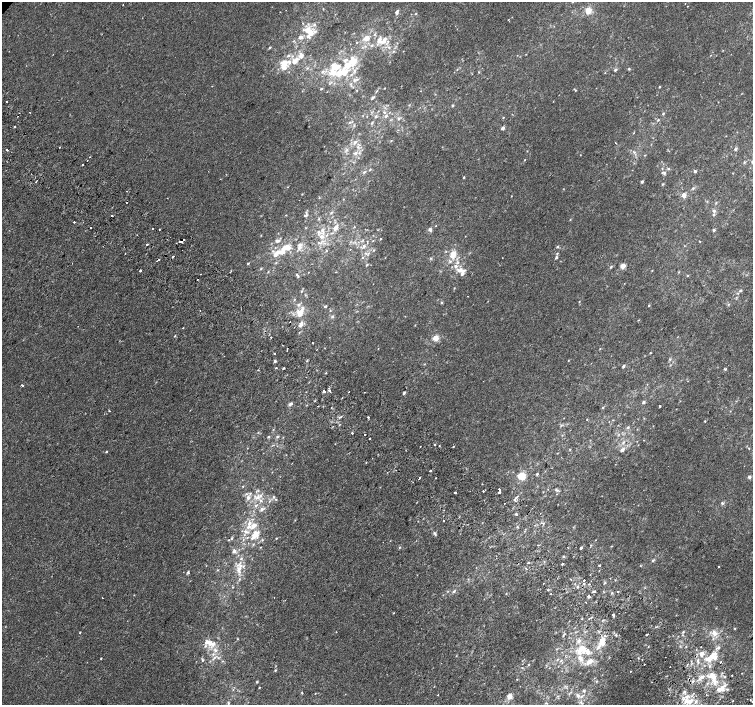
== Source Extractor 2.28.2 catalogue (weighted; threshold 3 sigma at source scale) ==
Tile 6 of 4 x 4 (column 2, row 2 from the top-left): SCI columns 1536-3036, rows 3080-4484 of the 6068 x 6094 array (HDU 1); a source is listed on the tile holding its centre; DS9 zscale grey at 2 x 2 block average (1 PNG px = mean of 2 x 2 image px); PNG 755 x 707 px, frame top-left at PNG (2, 2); no overlay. Shown black and unused: <1% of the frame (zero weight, under 2 of 3 exposures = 2% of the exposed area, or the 3 px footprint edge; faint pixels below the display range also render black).
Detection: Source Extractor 2.28.2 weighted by HDU 2 'WHT'; one run over the whole footprint, this tile lists its part. Background -5.48e-05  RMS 0.0027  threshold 0.0121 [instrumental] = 3 sigma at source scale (4.5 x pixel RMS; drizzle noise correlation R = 1.50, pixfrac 1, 0.0396/0.0396 arcsec/px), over >= 5 px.
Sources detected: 379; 18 cosmic-ray / hot-pixel residue — not listed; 2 coinciding with a brighter row at this scale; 45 inside a brighter listed object's ellipse — not listed separately; the other 314 listed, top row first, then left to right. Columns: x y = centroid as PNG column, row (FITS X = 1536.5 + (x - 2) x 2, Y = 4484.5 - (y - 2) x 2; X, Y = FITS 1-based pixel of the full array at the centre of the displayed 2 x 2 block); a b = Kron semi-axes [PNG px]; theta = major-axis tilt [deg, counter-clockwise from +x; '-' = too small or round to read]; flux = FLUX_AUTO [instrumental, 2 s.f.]
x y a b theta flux
123 5 2 2 - 0.25
323 9 2 2 - 0.4
588 10 5 4 - 7.5
396 12 7 4 71 1.5
416 14 3 2 - 0.44
302 23 2 2 - 0.54
314 25 4 4 - 1.1
307 30 7 6 - 6.4
375 34 5 3 - 0.8
300 37 5 4 - 1.7
367 38 6 5 - 4.5
383 41 8 6 57 5
372 46 4 3 - 0.93
270 47 3 2 - 0.57
389 47 4 3 - 0.93
394 51 3 3 - 0.58
345 60 7 5 33 1.8
294 61 9 5 39 5.4
354 62 10 6 61 5.8
284 64 11 7 84 7.3
307 68 3 2 - 0.54
629 69 4 3 - 0.7
615 70 4 3 - 1.2
344 72 15 11 -40 10
479 72 3 2 - 0.38
605 73 2 2 - 0.29
659 87 2 2 - 0.51
385 88 2 2 - 0.26
321 89 3 2 - 0.49
575 90 3 3 - 0.47
376 91 4 2 - 0.54
373 98 4 2 - 0.93
7 102 2 2 - 1.2
409 105 3 2 - 0.4
452 105 3 3 - 0.69
384 112 3 3 - 0.85
663 114 3 3 - 0.65
367 116 2 2 - 0.24
376 116 4 3 - 0.8
386 116 5 3 - 1.2
503 117 3 2 - 0.37
398 118 4 3 - 0.8
658 120 3 2 - 0.53
350 122 3 3 - 0.46
372 123 5 2 - 0.53
14 127 2 2 - 3
503 128 4 3 - 1.6
391 140 3 2 - 0.3
355 142 8 4 48 2.1
615 143 2 2 - 0.64
59 147 2 2 - 0.37
358 147 4 4 - 1.2
735 149 4 3 - 1.1
6 150 2 2 - 0.74
634 152 5 3 - 0.89
356 153 5 4 - 1.7
645 155 3 2 - 0.34
90 157 2 2 - 1.1
87 160 2 2 - 0.87
525 160 3 2 - 0.25
744 162 4 3 - 0.59
82 165 2 2 - 0.72
370 169 4 2 - 0.52
662 169 3 2 - 0.32
668 169 4 3 - 0.66
695 171 3 3 - 0.95
364 172 4 3 - 0.73
664 173 5 3 - 1.1
464 177 3 2 - 0.51
36 181 2 2 - 0.49
642 182 3 3 - 0.88
663 184 4 2 - 0.56
693 188 3 3 - 0.75
684 195 5 4 - 3.1
511 196 3 2 - 0.25
167 198 2 2 - 0.26
299 200 2 2 - 0.22
716 203 3 3 - 0.49
714 211 5 3 - 1.1
331 213 4 2 - 0.54
286 215 3 2 - 0.27
305 215 5 3 - 0.98
714 215 4 3 - 0.79
319 218 3 2 - 0.47
74 222 2 2 - 2.4
436 225 3 2 - 0.3
354 227 3 2 - 0.37
90 228 2 2 - 2.6
152 228 2 2 - 0.84
335 228 5 4 - 2.9
159 229 2 2 - 0.32
430 229 5 4 - 1.5
322 230 5 5 - 1.6
713 230 3 3 - 0.98
321 237 6 5 - 2.8
381 239 2 2 - 0.29
277 241 6 4 5 1.8
373 241 3 2 - 0.35
699 241 3 2 - 0.25
182 242 2 2 - 1.6
147 244 2 2 - 4.2
364 246 6 4 66 1.4
287 247 11 6 9 7
299 247 7 5 42 2.5
557 247 4 3 - 0.64
374 250 3 3 - 0.63
326 251 3 3 - 0.45
277 252 9 6 -11 4.2
125 253 2 2 - 0.25
366 253 4 2 - 0.68
557 253 3 2 - 0.52
453 254 7 6 - 5.9
173 256 2 2 - 1.2
363 257 3 2 - 0.48
556 257 4 3 - 1
431 258 3 2 - 0.44
158 260 4 2 - 0.54
450 261 4 3 - 1
458 262 4 3 - 0.98
248 263 3 3 - 0.57
367 265 4 3 - 0.6
622 266 4 4 - 4.2
611 267 4 3 - 0.66
261 269 3 3 - 0.54
140 270 2 2 - 1.7
460 270 9 5 7 3.4
652 270 2 2 - 0.29
268 272 3 2 - 0.46
687 275 3 2 - 0.47
298 276 4 3 - 0.63
740 290 4 4 - 1.1
302 291 3 2 - 0.45
442 302 3 3 - 0.75
579 302 3 2 - 0.35
728 304 3 2 - 0.47
298 305 4 4 - 1.1
649 305 3 2 - 0.52
325 306 3 2 - 0.82
300 313 9 6 74 6.3
332 316 4 4 - 0.93
301 324 6 4 66 2.8
175 336 4 2 - 0.4
271 337 2 2 - 2.8
435 338 6 6 - 3.8
313 343 2 2 - 0.87
287 348 2 2 - 1.5
600 349 2 2 - 0.26
287 351 2 2 - 0.69
650 353 3 2 - 0.31
274 354 2 2 - 2.4
670 359 3 3 - 0.6
568 360 2 2 - 0.27
275 361 3 3 - 1
623 366 3 3 - 0.94
276 368 2 2 - 0.43
284 368 2 2 - 0.73
725 369 2 2 - 1.4
22 385 2 2 - 1.1
329 390 2 2 - 0.98
349 391 2 2 - 0.36
324 392 2 2 - 76
364 392 2 2 - 0.22
404 393 4 2 - 0.83
644 402 4 3 - 0.98
290 404 5 3 - 1.5
318 406 2 2 - 0.26
660 406 2 2 - 1.1
603 407 3 2 - 0.55
109 411 2 2 - 0.87
341 416 2 2 - 0.37
368 417 2 2 - 4.5
587 419 2 2 - 0.29
705 421 3 2 - 0.44
339 425 3 2 - 0.34
628 427 4 3 - 0.83
352 433 2 2 - 5.8
269 437 3 3 - 0.56
277 437 4 3 - 0.66
370 438 2 2 - 0.6
644 440 2 2 - 0.24
623 442 5 3 - 1.1
335 444 2 2 - 0.24
434 444 2 2 - 2.2
453 446 2 2 - 1.1
420 447 2 2 - 0.26
749 448 3 2 - 0.3
570 450 3 2 - 0.36
622 450 5 4 - 1.9
106 452 2 2 - 0.66
366 463 2 2 - 0.45
430 471 2 2 - 9.3
537 474 4 3 - 0.56
522 476 6 5 - 9.1
749 477 5 4 - 1.1
419 478 2 2 - 4.5
436 478 2 2 - 1.3
243 486 2 2 - 0.38
499 489 2 2 - 4.2
558 490 6 4 -41 0.91
483 491 2 2 - 0.99
499 492 2 2 - 2.7
455 493 2 2 - 7.5
260 496 4 3 - 1.4
274 497 4 3 - 0.83
516 497 2 2 - 1.9
248 498 6 5 - 2.6
256 498 5 4 - 1.7
514 499 3 2 - 0.94
276 500 3 3 - 0.47
261 501 5 3 - 1.4
504 503 2 2 - 1.8
722 503 5 3 - 0.89
256 505 4 3 - 1.2
262 509 6 4 26 1.8
515 514 2 2 - 1.1
443 521 2 2 - 0.37
249 523 7 4 50 2.8
543 523 3 2 - 0.47
254 526 6 4 40 4.2
246 531 6 4 -24 1.9
434 533 7 3 -56 1.2
254 536 13 7 42 7.3
231 538 3 3 - 0.71
276 538 3 2 - 0.41
228 540 2 2 - 0.45
590 545 2 2 - 0.65
399 547 3 3 - 0.52
581 548 3 2 - 0.87
234 551 5 4 - 1.6
563 556 4 3 - 0.69
653 560 4 3 - 0.81
529 563 2 2 - 1.6
562 564 2 2 - 4.4
599 565 2 2 - 1.5
718 567 2 2 - 1.4
526 568 2 2 - 0.77
239 569 11 7 89 5.7
217 570 3 2 - 0.4
188 572 4 3 - 0.73
571 579 2 2 - 0.35
584 580 2 2 - 2.4
605 583 3 3 - 0.58
544 584 2 2 - 0.53
589 584 3 2 - 0.55
233 587 3 2 - 0.44
548 590 2 2 - 0.59
448 591 3 2 - 0.36
454 591 5 3 - 1.1
594 591 4 3 - 0.8
618 591 2 2 - 1.1
612 593 3 2 - 0.43
506 594 3 2 - 0.28
551 594 2 2 - 0.75
134 595 3 2 - 0.26
588 596 2 2 - 6
586 602 2 2 - 0.36
393 613 2 2 - 0.4
613 615 2 2 - 5.9
581 619 2 2 - 0.37
603 620 4 2 - 0.47
735 628 4 2 - 0.35
683 632 3 2 - 0.56
80 633 2 2 - 0.47
714 633 10 7 -65 4.3
647 634 3 2 - 3.8
563 635 7 2 55 0.67
616 635 3 2 - 0.7
238 639 3 3 - 0.38
602 640 8 6 22 4.3
579 641 7 4 44 2.1
212 643 11 9 -5 6
598 647 7 4 54 2
686 647 3 2 - 0.36
579 652 12 8 -28 7.3
213 654 4 2 - 0.84
702 654 8 7 - 3.9
712 655 12 7 47 7
456 656 3 2 - 0.3
101 658 2 2 - 0.58
214 658 9 3 44 1.8
202 660 4 3 - 0.78
561 660 4 3 - 0.7
223 661 2 2 - 0.31
590 661 10 6 35 4.4
721 662 2 2 - 1.7
441 663 2 2 - 0.17
529 665 3 3 - 0.49
709 666 3 3 - 0.69
522 668 4 2 - 0.4
275 670 3 2 - 0.55
630 671 2 2 - 0.3
732 675 2 2 - 0.3
712 676 11 8 -22 7.3
702 677 6 4 21 2.1
725 677 3 2 - 0.44
517 679 3 2 - 0.26
693 681 4 2 - 0.59
257 682 3 3 - 0.44
259 687 2 2 - 0.42
723 687 12 7 50 5
584 691 4 3 - 0.84
302 692 3 2 - 0.41
684 692 4 3 - 0.91
315 693 2 2 - 0.25
694 693 2 2 - 0.43
438 695 2 2 - 0.21
706 695 2 2 - 0.49
509 696 6 5 - 3.4
578 696 6 4 -65 1.9
683 699 4 3 - 1.4
747 699 2 2 - 0.53
750 700 2 2 - 0.67
690 701 8 5 43 4.2
228 703 5 3 - 0.76
Overlapping masked pixels (flux is a lower limit): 1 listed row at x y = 182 242
Diffuse or blended objects may show on this block-average render without a row.